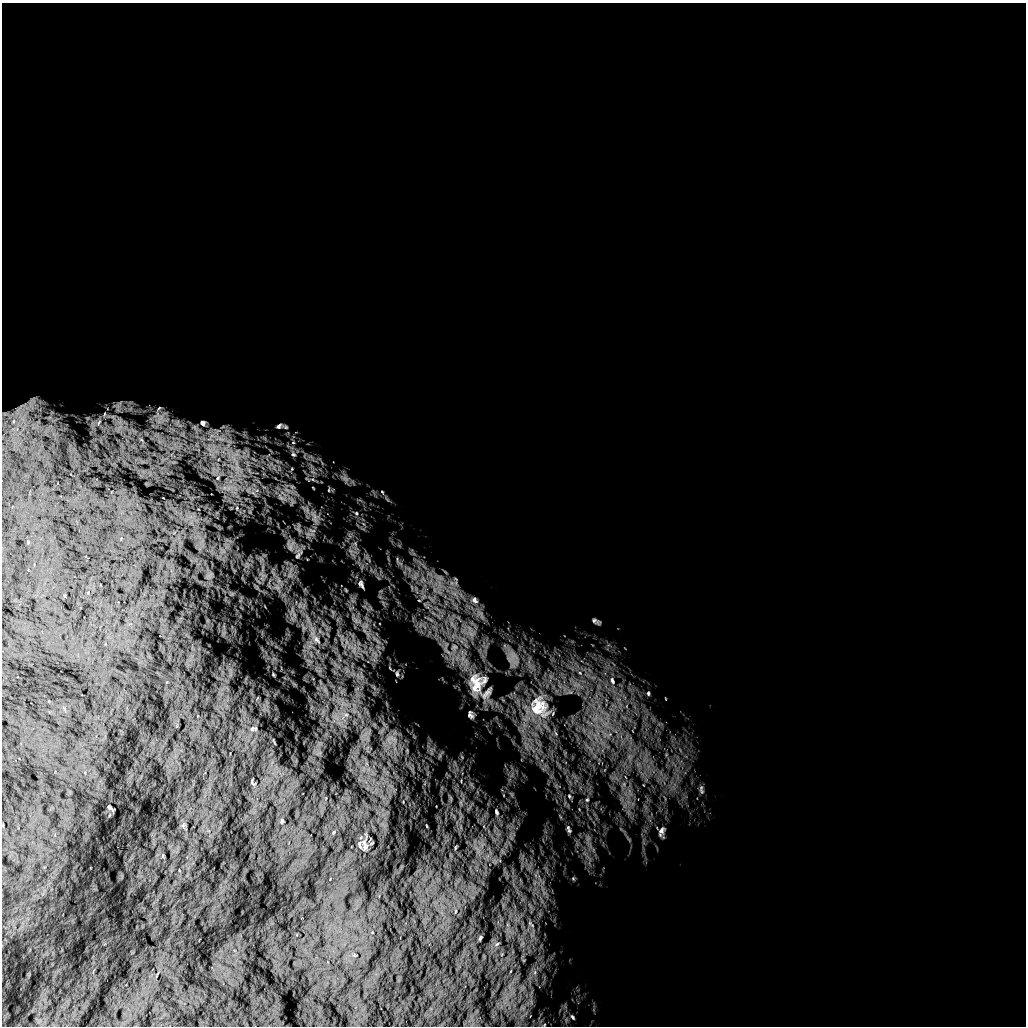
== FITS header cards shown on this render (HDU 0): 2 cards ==
NAXIS1  =                 1024 /
NAXIS2  =                 1024 /

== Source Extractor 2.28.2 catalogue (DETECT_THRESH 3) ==
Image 1024 x 1024 px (HDU 0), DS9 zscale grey, 1 PNG px = 1 image px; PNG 1028 x 1028 px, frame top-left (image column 1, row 1024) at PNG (2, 3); no overlay
Background 5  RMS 870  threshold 2610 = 3 sigma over >= 5 px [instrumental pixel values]
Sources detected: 54; all 54 listed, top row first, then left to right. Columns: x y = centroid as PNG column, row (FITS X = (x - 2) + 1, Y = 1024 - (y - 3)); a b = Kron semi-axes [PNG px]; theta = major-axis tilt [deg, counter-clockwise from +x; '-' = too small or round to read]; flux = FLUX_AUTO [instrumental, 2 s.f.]
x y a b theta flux
159 408 8 4 54 9.9e+04
161 417 12 7 54 5.2e+05
99 423 12 5 66 2.5e+05
203 423 9 8 - 2.3e+05
279 426 10 7 35 2.0e+05
293 443 6 4 0 9.3e+04
293 454 9 7 -60 2.2e+05
234 460 75 31 -68 8.3e+06
292 469 6 5 - 9.3e+04
218 478 9 6 63 2.9e+05
345 478 11 6 -41 3.0e+05
329 490 7 3 82 7.8e+04
382 492 6 4 -46 6.8e+04
281 498 18 8 -31 6.2e+05
356 513 5 5 - 9.4e+04
314 517 19 7 -74 5.3e+05
290 547 11 7 90 2.8e+05
298 555 17 6 48 3.2e+05
452 583 7 4 -71 1.9e+05
361 584 10 5 -66 1.8e+05
419 600 5 3 - 5.9e+04
474 600 11 8 -38 3.7e+05
595 621 9 5 -27 1.6e+05
471 634 10 6 -54 3.5e+05
316 640 14 8 -51 4.6e+05
454 647 11 10 - 5.6e+05
397 674 8 5 -80 1.2e+05
484 680 13 7 63 2.8e+05
612 681 11 5 -72 2.0e+05
476 684 33 22 -90 2.3e+06
487 693 22 9 48 4.4e+05
648 693 6 4 -78 8.4e+04
538 706 28 25 88 2.0e+06
346 715 7 4 0 1.4e+05
470 715 7 4 -66 1.6e+05
252 729 7 5 16 1.1e+05
701 788 10 5 67 1.5e+05
569 796 6 5 - 8.4e+04
587 800 5 4 - 6.8e+04
109 807 4 4 - 5.5e+04
496 812 9 5 -69 1.3e+05
282 821 6 3 71 5.7e+04
569 831 8 5 -64 1.2e+05
661 831 15 7 66 3.1e+05
334 832 5 3 - 4.9e+04
359 844 12 4 -87 1.3e+05
365 847 11 7 79 2.0e+05
455 848 7 3 72 6.0e+04
573 878 6 4 -20 6.4e+04
531 924 12 4 -52 1.5e+05
480 938 6 3 71 5.1e+04
497 944 6 4 44 7.5e+04
535 972 7 4 72 1.2e+05
572 1017 6 4 -53 8.7e+04